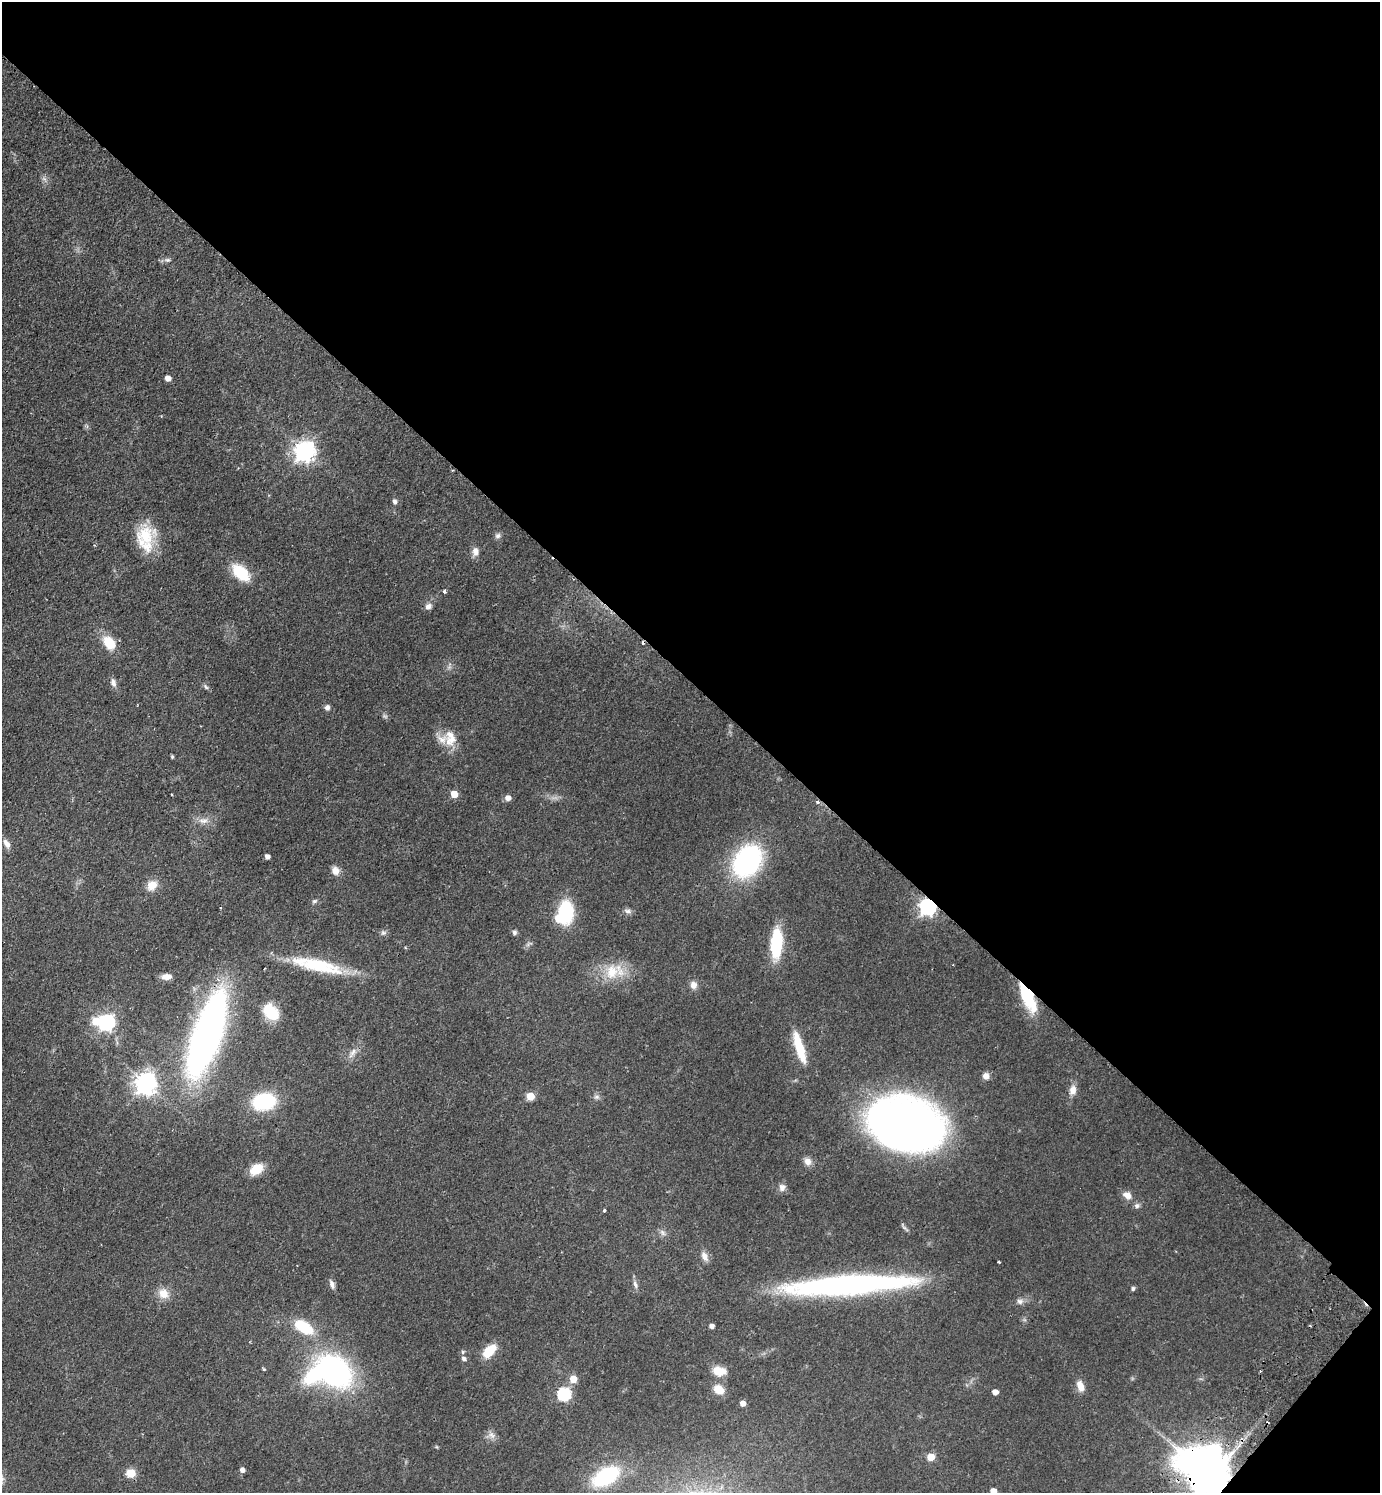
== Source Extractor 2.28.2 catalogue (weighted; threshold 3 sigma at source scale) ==
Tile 8 of 4 x 4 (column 4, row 2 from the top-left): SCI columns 4479-5856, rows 3024-4514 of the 6059 x 6046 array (HDU 1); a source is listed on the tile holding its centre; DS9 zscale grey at full resolution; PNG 1382 x 1495 px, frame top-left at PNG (2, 2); no overlay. Shown black and unused: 46% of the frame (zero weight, under 2 of 3 exposures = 3% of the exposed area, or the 3 px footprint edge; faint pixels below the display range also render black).
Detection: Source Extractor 2.28.2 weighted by HDU 2 'WHT'; one run over the whole footprint, this tile lists its part. Background 0.0488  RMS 0.0049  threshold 0.0222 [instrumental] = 3 sigma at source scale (4.5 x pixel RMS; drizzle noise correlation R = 1.50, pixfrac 1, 0.05/0.05 arcsec/px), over >= 5 px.
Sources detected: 97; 1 too faint to see at this stretch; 5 inside a brighter object's white glare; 3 cosmic-ray / hot-pixel residue — not listed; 3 inside a brighter listed object's ellipse — not listed separately; the other 85 listed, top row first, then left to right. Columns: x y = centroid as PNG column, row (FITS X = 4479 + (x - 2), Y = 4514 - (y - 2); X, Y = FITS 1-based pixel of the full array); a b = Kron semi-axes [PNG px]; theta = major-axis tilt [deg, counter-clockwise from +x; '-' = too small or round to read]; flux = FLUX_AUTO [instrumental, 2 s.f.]
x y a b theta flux
167 260 9 5 2 1.4
168 378 5 4 - 4.2
304 451 7 7 - 290
395 501 7 6 - 1.4
145 535 27 23 -50 18
498 536 9 6 39 1.4
475 551 12 8 -86 2.9
241 573 18 11 -42 19
444 591 4 3 - 2.2
428 606 8 7 - 2.4
109 643 17 11 -50 11
113 683 11 6 -74 2.2
206 687 8 5 -49 1.1
327 708 6 5 - 2.1
450 739 23 15 -86 8.7
172 757 5 4 - 0.57
454 794 5 5 - 7.9
508 798 5 5 - 3.2
818 802 5 5 - 0.88
203 821 14 8 -2 3.6
6 843 11 7 -57 2.6
267 857 4 4 - 2.4
747 861 32 23 56 76
335 871 11 9 -71 3.5
152 885 12 10 47 6.4
314 901 7 5 17 1
928 907 7 6 - 170
220 908 3 2 - 0.86
628 911 11 6 -12 1.7
566 912 26 15 -84 26
383 933 7 6 - 1.3
514 933 6 6 - 1.2
776 943 28 10 87 31
319 966 61 17 -14 30
612 972 21 18 67 14
166 977 11 7 4 3.2
693 985 10 9 - 2.8
1026 994 32 13 -70 22
271 1012 19 13 -45 16
107 1022 7 6 - 140
207 1034 78 24 70 240
799 1047 41 9 -73 14
352 1053 17 6 57 3.1
986 1076 8 7 - 2.8
145 1083 8 7 - 350
1073 1090 12 8 74 3.8
530 1096 5 5 - 13
597 1097 8 6 0 1.4
264 1101 20 15 11 38
905 1124 50 32 -11 540
808 1161 10 9 - 3
256 1169 16 10 36 8.5
782 1187 10 8 -90 2.3
1127 1195 11 8 -30 3.5
1137 1206 7 6 - 1.4
604 1210 3 3 - 1.4
662 1232 11 5 -46 1.5
704 1256 13 7 -63 3
332 1284 11 6 -70 2
635 1284 11 6 -69 1.8
849 1285 129 18 4 150
1133 1289 5 4 - 1.1
163 1293 15 12 -45 5.7
1020 1301 9 8 - 2
712 1326 4 4 - 2.2
304 1327 26 14 -32 16
489 1351 16 9 47 11
464 1359 6 5 - 1.5
264 1369 5 4 - 0.59
335 1371 33 23 -43 110
719 1371 17 11 -8 6.6
573 1379 5 5 - 7.8
1080 1386 14 8 -67 4.4
719 1390 11 8 -33 7.4
995 1392 4 4 - 4.1
564 1394 6 6 - 61
743 1403 5 4 - 3.6
491 1435 11 8 -34 2.5
437 1447 6 3 -70 0.46
931 1457 5 5 - 9.9
242 1470 4 4 - 2.2
131 1473 5 5 - 20
606 1476 26 15 30 45
1210 1477 11 10 - 2000
993 1491 5 5 - 5.1
Overlapping masked pixels (flux is a lower limit): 5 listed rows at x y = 818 802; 928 907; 1026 994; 207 1034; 1210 1477
Isophote crosses this tile's border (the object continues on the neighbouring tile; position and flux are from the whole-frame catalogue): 2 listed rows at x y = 1210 1477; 993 1491